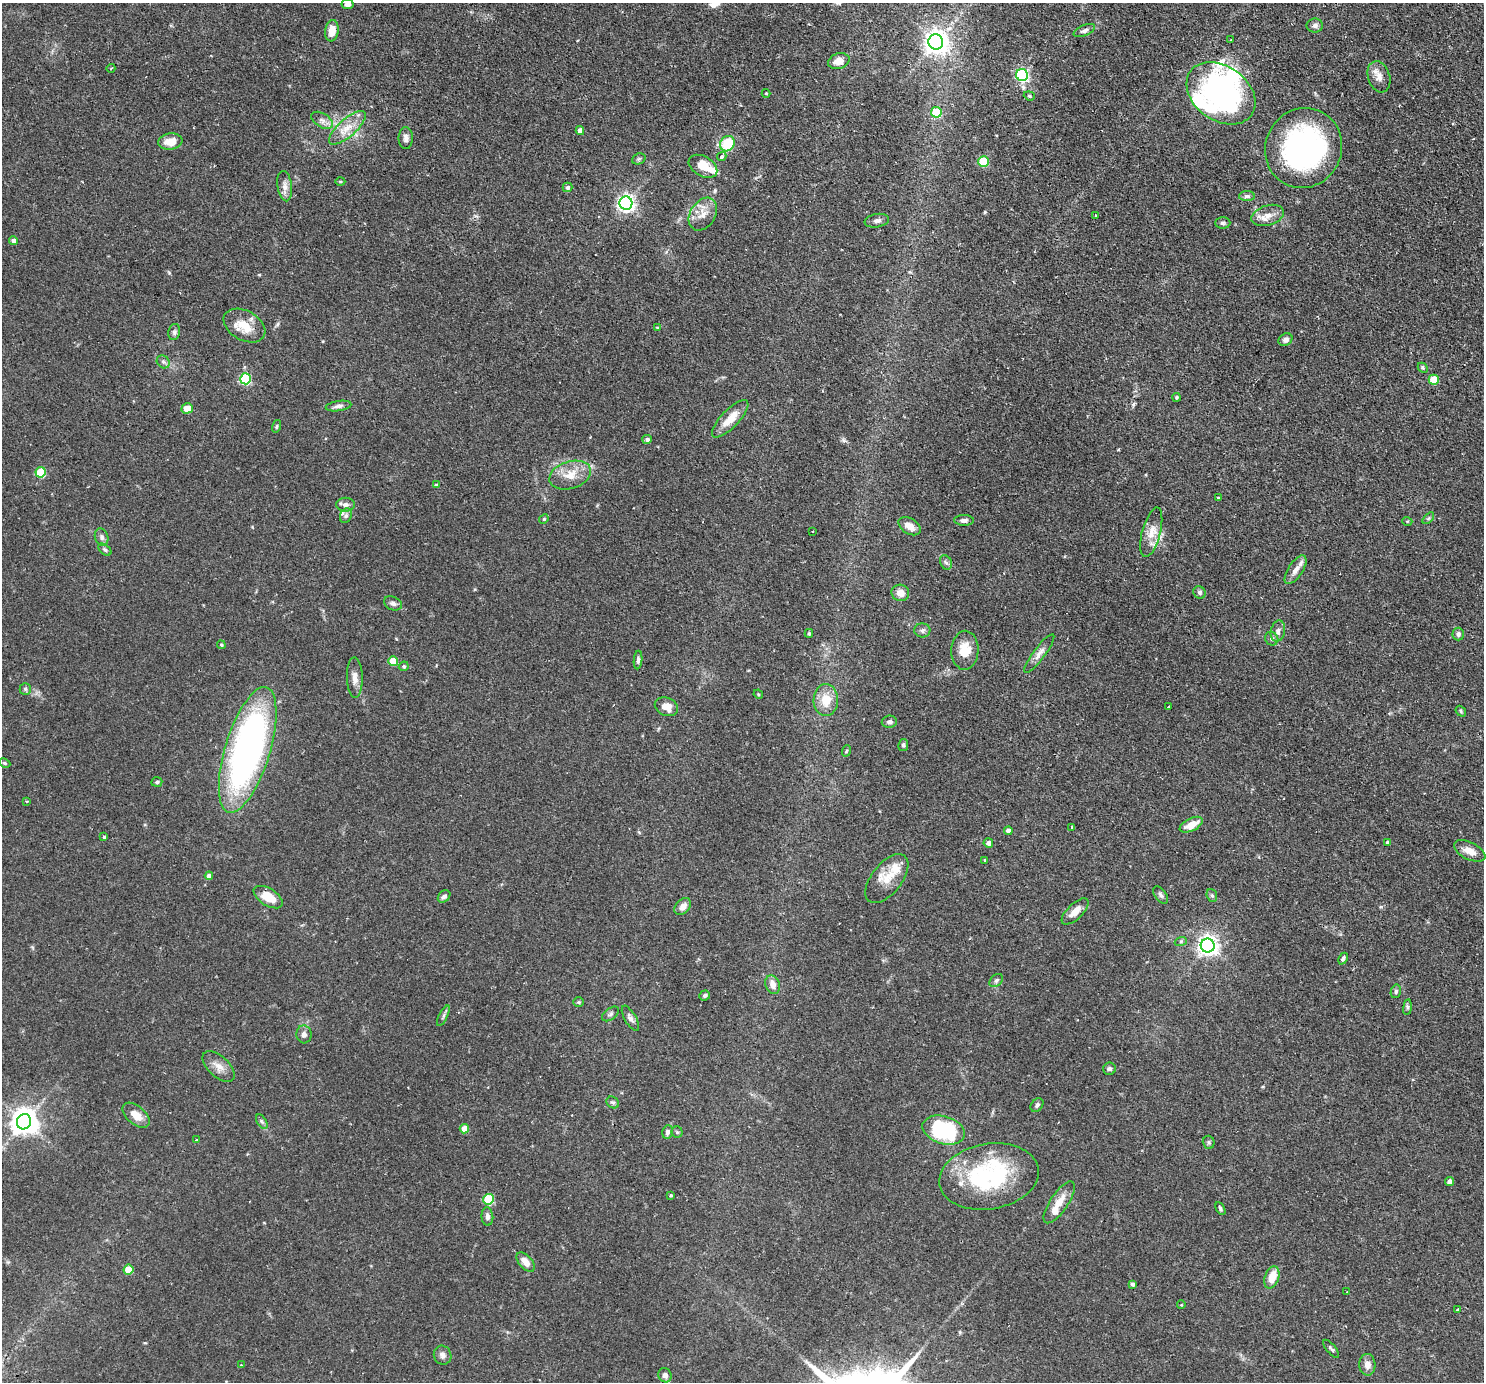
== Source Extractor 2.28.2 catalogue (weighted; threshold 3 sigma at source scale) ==
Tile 10 of 4 x 4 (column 2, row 3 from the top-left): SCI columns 1533-3014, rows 1566-2945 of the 6028 x 6032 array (HDU 1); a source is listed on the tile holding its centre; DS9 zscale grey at full resolution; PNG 1486 x 1384 px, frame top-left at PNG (2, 3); each listed source drawn as its Kron ellipse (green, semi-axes under 4 px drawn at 4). Shown black and unused: <1% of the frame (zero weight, under 2 of 3 exposures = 4% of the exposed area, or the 3 px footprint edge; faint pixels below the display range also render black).
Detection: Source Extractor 2.28.2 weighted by HDU 2 'WHT'; one run over the whole footprint, this tile lists its part. Background 0.0765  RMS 0.005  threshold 0.0226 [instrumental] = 3 sigma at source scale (4.5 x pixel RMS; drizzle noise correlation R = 1.50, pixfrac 1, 0.05/0.05 arcsec/px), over >= 5 px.
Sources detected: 169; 4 inside a brighter object's white glare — neither listed nor drawn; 9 inside a brighter listed object's ellipse — not listed separately; the other 156 listed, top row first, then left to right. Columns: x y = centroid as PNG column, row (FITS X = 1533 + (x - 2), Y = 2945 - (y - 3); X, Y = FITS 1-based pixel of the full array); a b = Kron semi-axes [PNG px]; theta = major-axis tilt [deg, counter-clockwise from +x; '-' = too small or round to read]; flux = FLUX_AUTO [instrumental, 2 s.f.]
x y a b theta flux
347 4 6 5 - 1.6
1315 26 8 7 - 1.7
332 31 11 7 82 6.3
1084 31 11 5 24 1.5
1230 40 3 2 - 0.62
936 42 7 7 - 400
839 61 11 7 16 5.4
111 68 4 3 - 0.38
1022 75 6 6 - 77
1379 77 16 11 -72 4.1
766 93 4 4 - 0.41
1221 93 38 27 -36 99
1029 96 6 4 -21 0.62
936 112 5 5 - 21
322 120 12 7 -31 2.3
347 128 23 8 42 6.8
580 131 4 4 - 3.3
406 138 11 7 -89 2
170 142 12 8 9 5.9
727 144 8 7 - 21
1304 148 40 38 63 120
722 157 5 4 - 1.4
639 159 7 5 21 0.81
984 162 5 5 - 25
703 166 15 10 -30 8.6
340 181 5 3 - 0.56
285 186 15 7 -83 2.9
567 187 5 4 - 1.3
1247 196 8 5 -1 1.1
626 203 6 6 - 190
703 214 18 12 57 5.7
1268 215 17 10 17 4.9
1096 216 3 3 - 0.56
877 221 12 6 10 1.9
1223 223 7 5 3 1
14 241 4 4 - 2.6
244 326 22 14 -29 9.9
657 327 3 3 - 0.76
174 332 8 5 77 1.1
1285 340 7 6 - 1.9
163 362 7 5 -45 1.2
1423 368 6 4 -45 0.82
245 379 5 5 - 44
1434 380 5 5 - 17
1176 397 4 4 - 0.62
338 406 13 5 9 1.7
187 408 6 5 - 5.2
730 419 24 9 46 7.9
277 426 6 4 73 0.63
647 439 5 4 - 1.3
40 472 5 5 - 21
570 475 21 13 18 8.8
436 485 4 3 - 0.87
1218 498 3 3 - 1.1
345 505 9 7 1 2.2
346 516 7 5 68 1.3
1428 518 7 4 46 0.79
544 519 5 4 - 0.57
964 520 10 5 0 1.7
1407 521 5 3 - 0.42
910 526 12 7 -33 4.5
812 531 3 3 - 0.93
1151 532 25 9 75 5.8
102 537 9 6 -72 1.5
105 550 7 4 -41 0.85
946 562 7 5 -63 1.1
1296 570 16 7 57 3.3
1199 592 6 5 - 0.98
900 593 9 8 - 3.9
393 603 9 6 -25 1.7
922 630 8 7 - 1.4
1278 631 10 7 77 2.2
809 633 4 4 - 0.55
1458 634 6 5 - 1.5
1272 639 7 6 - 1.3
221 645 4 4 - 0.65
965 650 19 13 88 9
1039 653 23 6 53 3.2
638 660 9 4 85 1.2
393 661 5 5 - 13
404 666 5 4 - 0.85
355 678 20 8 -88 3.8
25 689 6 5 - 0.9
758 694 5 4 - 0.54
826 700 16 12 87 8.7
666 707 12 9 -25 4.9
1169 707 3 3 - 5.2
1461 711 6 4 -51 0.67
889 722 7 6 - 1.5
903 745 6 5 - 0.87
248 750 65 22 73 190
846 751 6 3 71 0.47
4 763 6 4 -26 0.65
157 782 5 4 - 0.81
27 801 3 2 - 0.37
1191 825 12 6 26 6.8
1072 827 4 3 - 1.1
1008 831 4 4 - 2.3
104 837 3 3 - 0.88
988 843 5 4 - 1.9
1388 843 4 4 - 1.7
1470 851 17 8 -26 4.3
985 860 3 3 - 0.53
209 876 4 4 - 3
887 879 29 15 52 9
1161 895 10 5 -52 1.3
1212 895 6 5 - 0.83
444 896 7 5 44 1.7
268 897 16 8 -32 8.5
683 906 10 7 47 3.2
1075 911 17 7 44 4.9
1181 941 6 4 19 0.64
1208 946 7 7 - 280
1343 959 6 4 64 1.1
996 981 8 5 41 1.1
773 985 9 7 -66 3.5
1396 991 7 5 76 0.86
705 995 5 5 - 1.1
578 1002 5 4 - 0.64
1407 1007 8 4 82 0.94
610 1014 10 5 37 1.2
443 1016 11 3 64 1.1
630 1018 14 5 -60 1.9
304 1034 9 7 -86 2
219 1067 20 10 -44 4.4
1109 1069 6 6 - 1.1
613 1102 7 5 -33 0.98
1037 1105 7 5 49 1.1
136 1115 16 9 -41 5.7
24 1122 8 7 - 510
262 1122 8 4 -59 1
464 1129 4 4 - 9
944 1130 22 14 -16 42
668 1132 7 5 76 1.6
677 1132 5 5 - 0.74
197 1140 3 3 - 1.5
1209 1142 7 6 - 0.91
989 1176 50 32 10 55
1449 1181 4 4 - 2.4
670 1195 3 3 - 0.99
489 1199 5 5 - 28
1059 1202 24 9 56 6.8
1220 1209 7 3 -63 0.81
487 1217 9 6 -85 2
526 1262 11 6 -48 4.2
129 1270 5 5 - 15
1272 1277 11 7 72 7.9
1132 1284 3 3 - 1.1
1347 1291 4 2 - 0.34
1181 1305 4 3 - 0.37
1458 1309 3 2 - 0.48
1331 1349 11 4 -49 1
443 1355 10 8 -63 2.1
241 1365 3 2 - 0.43
1367 1365 11 8 -85 3.4
665 1375 7 6 - 2.2
Overlapping masked pixels (flux is a lower limit): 1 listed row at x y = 989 1176
Isophote crosses this tile's border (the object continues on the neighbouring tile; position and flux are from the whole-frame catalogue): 1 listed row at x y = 347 4